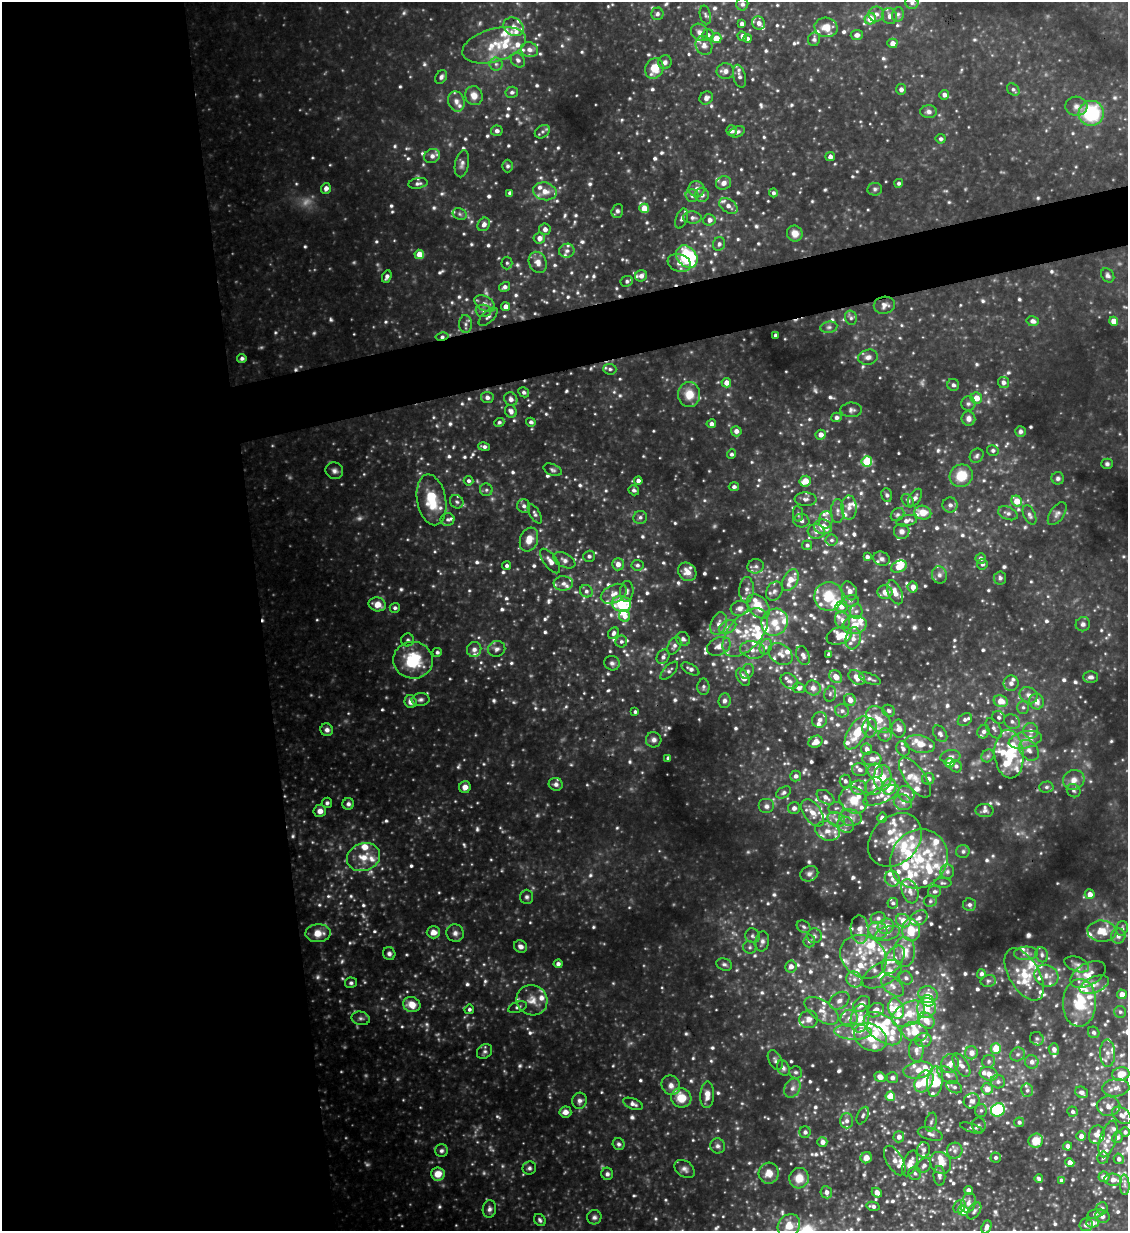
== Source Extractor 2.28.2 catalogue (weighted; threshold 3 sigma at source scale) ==
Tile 9 of 4 x 4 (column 1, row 3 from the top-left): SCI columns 254-1379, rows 1229-2457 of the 4893 x 4914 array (HDU 1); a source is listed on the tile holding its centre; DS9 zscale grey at full resolution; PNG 1130 x 1233 px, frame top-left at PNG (2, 2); each listed source drawn as its Kron ellipse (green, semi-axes under 4 px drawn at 4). Shown black and unused: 27% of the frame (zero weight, under 3 of 4 exposures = <1% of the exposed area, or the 3 px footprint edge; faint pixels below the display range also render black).
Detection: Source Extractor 2.28.2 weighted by HDU 2 'WHT'; one run over the whole footprint, this tile lists its part. Background 0.445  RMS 0.041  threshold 0.184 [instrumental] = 3 sigma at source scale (4.5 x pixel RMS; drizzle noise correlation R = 1.50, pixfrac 1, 0.05/0.05 arcsec/px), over >= 5 px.
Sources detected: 1264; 35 too faint to see at this stretch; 2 inside a brighter object's white glare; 2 cosmic-ray / hot-pixel residue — neither listed nor drawn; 227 inside a brighter listed object's ellipse — not listed separately; of the other 998, all 500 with FLUX_AUTO >= 9.24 (the completeness limit of this list) listed and drawn (498 fainter detections not listed), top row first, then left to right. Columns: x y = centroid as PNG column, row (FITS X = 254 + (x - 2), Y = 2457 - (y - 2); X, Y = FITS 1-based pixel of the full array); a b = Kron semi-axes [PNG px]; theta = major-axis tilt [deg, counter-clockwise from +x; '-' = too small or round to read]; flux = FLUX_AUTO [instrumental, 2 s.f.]
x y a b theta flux
912 3 6 6 - 13
742 4 6 6 - 14
657 14 6 6 - 12
876 14 8 7 - 20
898 14 7 5 75 12
705 15 9 5 -76 9.4
889 16 8 7 - 23
870 19 6 5 - 66
759 23 7 6 - 21
742 24 4 4 - 14
514 27 10 8 -34 27
826 27 11 9 -12 45
699 32 9 8 - 18
708 35 6 5 - 12
857 35 6 5 - 17
742 36 5 4 - 20
716 38 5 5 - 48
748 39 4 4 - 11
814 39 7 6 - 12
892 43 5 5 - 32
494 45 32 16 16 120
704 45 10 8 -69 21
529 50 9 7 -18 22
518 60 8 6 -47 15
665 62 7 6 - 15
496 64 6 6 - 12
654 68 11 9 65 82
725 71 9 8 - 20
739 76 12 6 -76 14
441 77 7 5 60 13
901 89 5 5 - 15
1013 90 7 5 -43 10
512 92 6 5 - 11
944 95 5 4 - 20
474 96 9 8 - 37
706 98 7 6 - 17
456 101 10 8 -72 23
1076 106 11 9 -4 24
929 112 8 6 -3 16
1091 113 13 12 - 290
497 131 6 5 - 14
731 131 5 5 - 18
542 132 8 6 34 12
737 132 8 5 21 13
941 139 5 5 - 10
432 156 8 6 31 19
830 157 5 4 - 20
462 164 14 7 78 19
508 166 6 5 - 9.4
418 183 10 5 9 13
723 183 8 6 21 22
899 183 4 4 - 11
326 188 5 5 - 21
697 189 8 8 - 23
875 189 7 6 - 11
545 191 12 9 -12 40
510 193 4 4 - 14
773 193 4 4 - 9.5
702 195 7 7 - 16
692 196 6 6 - 13
728 206 10 6 -35 27
644 208 5 5 - 74
617 211 7 5 72 12
460 214 7 5 -23 9.9
682 218 10 5 72 14
692 218 9 6 -2 14
709 220 6 6 - 21
484 224 7 5 57 20
545 229 6 6 - 19
795 233 8 7 - 36
539 238 6 5 - 27
719 244 7 6 - 12
567 251 8 7 - 13
419 254 5 4 - 69
687 257 12 9 -51 360
538 262 11 8 -65 32
507 263 6 5 - 9.3
679 263 12 8 -20 29
1108 275 7 6 - 12
641 276 6 5 - 21
387 277 6 4 65 16
627 281 6 5 - 10
504 287 5 4 - 15
485 304 11 7 -32 20
884 305 10 8 11 20
506 307 4 4 - 32
484 311 8 6 -1 12
488 317 12 6 44 15
851 318 7 5 -77 11
1033 321 6 5 - 17
1114 321 4 4 - 36
465 324 9 6 -87 15
829 327 8 5 9 10
775 335 3 3 - 9.8
442 336 6 4 11 11
868 357 10 7 12 20
242 358 4 4 - 13
610 369 6 5 - 10
1003 382 5 5 - 17
726 383 5 5 - 34
953 385 6 6 - 13
524 392 5 5 - 12
689 394 12 11 - 70
487 397 6 5 - 18
976 398 6 5 - 48
511 399 7 6 - 16
968 404 7 7 - 13
851 410 11 7 1 15
511 411 6 5 - 19
836 417 5 4 - 15
968 419 7 7 - 22
499 422 5 4 - 9.5
531 422 5 4 - 11
711 424 5 4 - 17
736 431 5 5 - 24
1020 431 5 5 - 14
821 435 5 5 - 29
484 447 6 4 -11 12
993 450 6 5 - 12
731 454 5 4 - 11
977 456 7 6 - 11
867 461 5 5 - 220
1107 464 5 5 - 9.5
553 470 9 5 -23 11
334 471 9 8 - 17
961 476 12 11 - 100
1058 478 6 6 - 11
468 481 5 4 - 11
638 481 4 4 - 20
805 481 6 5 - 62
734 487 5 4 - 12
486 490 6 6 - 10
634 490 5 5 - 10
887 495 7 5 -71 9.9
915 498 10 6 59 16
806 499 11 7 -3 17
431 500 26 14 -80 140
908 501 7 5 -51 10
1017 501 6 5 - 67
457 502 7 6 - 10
950 505 7 7 - 18
524 506 7 6 - 14
849 508 12 7 -88 26
838 511 12 6 89 17
923 513 8 7 - 61
1008 513 10 6 -22 15
535 514 11 5 -60 12
798 514 7 5 -82 10
897 514 7 6 - 11
1057 514 13 7 55 16
1030 515 10 6 -65 14
640 517 7 6 - 12
447 519 7 6 - 12
826 520 9 7 79 18
801 521 8 7 - 15
907 521 10 5 12 20
823 527 9 7 -14 60
816 531 8 7 - 22
902 531 8 7 - 18
529 540 12 9 70 45
831 540 6 5 - 10
807 545 5 5 - 11
589 556 6 5 - 12
867 557 4 3 - 13
981 558 5 5 - 16
881 559 8 7 - 14
564 560 12 7 -26 20
550 561 14 6 -53 29
618 564 6 6 - 29
982 564 5 5 - 12
637 565 6 5 - 11
507 566 4 4 - 11
756 566 8 7 - 15
899 567 8 5 25 55
687 572 10 8 -48 37
939 575 9 7 -75 17
1000 578 6 6 - 11
790 580 12 7 62 57
563 583 9 7 3 19
913 587 5 5 - 30
747 590 13 7 87 23
586 591 6 6 - 13
627 591 10 6 84 16
774 591 10 7 59 19
849 591 10 7 -63 25
885 592 7 7 - 39
895 592 12 6 -66 37
614 594 14 8 26 35
829 596 14 14 - 110
850 601 8 6 14 11
377 604 9 7 -13 49
622 604 10 8 -11 140
758 606 14 9 -50 78
841 607 6 5 - 21
395 608 5 5 - 11
740 608 9 7 14 22
856 611 7 6 - 15
625 616 6 5 - 22
842 620 9 7 -63 23
775 622 14 12 54 61
719 624 12 7 70 28
1083 624 7 7 - 14
855 625 12 9 11 48
728 627 9 6 27 19
613 633 6 5 - 13
745 633 29 16 48 130
839 636 13 8 20 70
853 638 11 7 80 29
683 639 7 6 - 13
408 640 6 6 - 10
621 641 6 6 - 11
674 646 9 6 60 15
719 646 12 8 25 32
766 647 8 6 70 15
474 649 7 7 - 19
496 649 9 7 20 18
753 650 13 8 -12 33
437 652 5 4 - 10
781 654 13 9 -36 31
829 654 4 4 - 14
803 656 10 6 -67 17
663 657 7 6 - 13
413 660 20 18 -6 200
612 663 8 7 - 13
690 669 10 5 -29 16
669 671 11 5 46 13
747 671 8 6 57 13
743 677 10 5 -57 31
836 677 7 5 -44 35
857 677 9 6 -35 42
1091 677 7 5 1 16
870 679 11 5 -21 13
789 681 9 7 -35 14
1011 683 7 7 - 19
703 687 8 6 90 11
799 688 6 5 - 15
813 688 8 7 - 20
830 694 8 5 74 9.5
1029 695 9 8 - 24
421 699 9 6 3 13
850 700 6 5 - 28
410 701 6 6 - 26
724 701 7 6 - 15
1001 701 7 6 - 56
1037 701 8 7 - 31
1023 707 6 5 - 11
842 711 7 6 - 13
889 711 7 5 -32 12
635 712 4 4 - 9.2
999 717 7 6 - 11
879 719 15 10 -53 65
819 720 8 7 - 17
965 720 8 5 37 13
1012 722 8 7 - 16
870 728 9 7 86 21
899 728 9 7 -80 26
994 728 11 6 -58 17
327 730 6 6 - 17
1031 731 8 7 - 23
983 732 7 6 - 14
857 733 19 9 59 110
940 734 9 6 -57 15
885 735 6 6 - 10
654 740 8 7 - 17
1025 740 17 8 13 44
816 742 7 5 29 32
920 744 15 8 -12 51
867 749 6 5 - 20
903 749 8 6 -60 15
1029 750 11 8 -52 29
1009 754 24 14 -85 170
988 756 7 5 45 10
950 757 10 6 9 17
668 758 4 4 - 10
872 759 9 7 -3 26
950 763 5 5 - 81
956 766 6 6 - 12
859 770 7 6 - 18
875 771 7 7 - 20
796 776 5 5 - 15
883 778 13 9 88 64
915 778 23 10 -54 52
928 779 6 6 - 20
1074 780 11 10 - 38
845 781 6 5 - 12
556 784 7 6 - 16
874 786 9 8 - 26
465 787 6 6 - 27
889 787 8 6 72 96
1046 787 7 5 3 10
859 788 8 7 - 19
1074 791 7 6 - 11
784 792 8 5 29 12
906 794 9 7 -42 29
881 795 19 7 23 41
826 797 10 6 -34 22
853 800 15 12 -40 80
903 802 9 7 -16 23
327 803 5 5 - 9.5
348 804 6 5 - 13
766 806 8 7 - 17
794 808 6 6 - 16
836 808 8 6 6 12
320 811 6 6 - 24
984 811 9 6 -8 13
813 813 15 8 -55 45
851 818 11 8 -9 28
882 818 5 5 - 18
836 819 9 7 -25 21
846 825 8 7 - 20
828 831 12 9 -19 37
895 840 30 23 45 150
963 851 7 6 - 11
363 857 17 13 22 72
919 859 30 27 54 270
947 872 7 7 - 14
809 874 9 7 24 15
892 879 8 7 - 19
942 883 9 5 -1 9.3
910 891 12 8 -71 32
935 891 7 5 21 12
1090 894 5 5 - 30
527 897 7 6 - 11
930 901 6 5 - 9.6
893 903 5 5 - 10
969 905 6 6 - 13
878 918 7 6 - 13
919 918 9 6 33 22
903 921 7 6 - 53
886 926 8 7 - 41
804 927 7 5 -33 10
1122 928 7 6 - 12
860 929 14 9 -87 36
878 930 9 8 - 30
911 930 11 9 -88 110
1102 931 14 10 -4 64
433 932 7 6 - 30
318 933 12 9 3 49
455 933 9 8 - 19
887 933 13 6 18 24
752 936 7 7 - 12
814 936 7 7 - 12
1118 936 7 7 - 17
762 941 10 7 80 16
809 941 6 6 - 12
521 946 7 6 - 20
750 947 7 6 - 9.5
904 952 15 10 88 68
1026 953 12 7 3 20
389 954 6 6 - 13
1042 955 7 6 - 13
863 957 24 20 -36 130
893 960 16 9 57 49
558 964 4 4 - 13
724 964 8 6 -19 11
1077 964 13 7 -20 21
791 966 6 5 - 24
882 974 21 11 28 61
981 974 5 4 - 11
1024 974 29 15 -60 120
1088 974 19 11 28 55
1046 976 12 10 -25 38
906 978 7 6 - 13
854 979 8 7 - 23
988 981 8 6 14 9.4
351 983 6 5 - 9.3
1094 985 15 8 22 32
892 986 13 8 -41 29
928 994 10 8 -18 32
1122 994 5 5 - 33
532 1000 16 15 - 53
839 1001 11 8 34 25
928 1001 6 5 - 91
1079 1003 24 16 88 170
862 1004 9 7 41 39
412 1005 9 7 -21 54
517 1007 10 5 20 11
926 1008 10 9 - 46
469 1009 5 4 - 10
896 1009 10 7 -72 52
876 1010 9 6 29 40
821 1011 19 10 -35 49
1120 1012 6 6 - 10
909 1014 18 11 30 72
361 1018 9 6 -12 13
849 1018 9 8 - 30
860 1018 14 9 80 62
809 1019 9 8 - 25
926 1020 9 7 -43 41
883 1029 22 12 -38 150
853 1032 18 8 -2 53
915 1032 13 9 -13 77
1094 1032 6 5 - 12
871 1037 17 13 -30 89
1037 1039 7 6 - 10
923 1040 8 7 - 17
996 1048 5 5 - 85
1054 1049 6 5 - 18
916 1050 12 7 -89 22
485 1051 8 6 43 12
971 1053 6 6 - 29
1108 1053 14 7 -89 29
1018 1054 7 6 - 13
775 1060 10 6 -62 12
989 1061 7 6 - 10
1032 1062 7 6 - 19
950 1063 10 8 65 28
961 1065 13 6 -59 26
783 1068 8 6 -65 11
918 1070 15 8 10 38
796 1072 6 6 - 9.5
989 1074 9 6 -17 39
1121 1074 8 6 12 61
948 1075 11 6 -37 22
880 1077 5 5 - 36
892 1078 6 5 - 15
924 1081 12 8 58 67
935 1081 15 8 83 160
998 1082 7 6 - 15
671 1085 10 9 - 28
954 1087 8 5 -26 12
792 1088 10 7 63 20
1116 1088 13 8 6 33
987 1089 6 5 - 42
1027 1090 7 6 - 12
1082 1092 7 5 -30 19
707 1095 13 7 87 41
890 1096 5 4 - 77
681 1098 10 9 - 86
580 1101 8 7 - 16
972 1101 8 7 - 18
633 1104 10 5 -21 17
1108 1106 12 10 -2 31
981 1110 6 6 - 9.8
998 1110 7 6 - 270
565 1112 6 5 - 25
1072 1112 5 5 - 12
863 1115 9 5 65 11
1122 1115 11 7 -36 26
847 1121 7 6 - 19
931 1122 9 5 75 11
1019 1122 5 5 - 11
979 1125 7 6 - 13
971 1128 12 4 -19 11
805 1132 6 6 - 12
1125 1132 5 5 - 12
930 1134 13 6 -16 17
1097 1135 9 7 72 29
1081 1136 5 5 - 28
899 1137 5 5 - 26
1118 1137 6 5 - 11
1108 1139 19 8 73 40
1036 1141 7 7 - 61
822 1142 5 5 - 26
619 1144 6 6 - 10
718 1146 8 7 - 14
1068 1146 4 4 - 20
924 1150 8 6 80 17
441 1151 6 6 - 12
955 1151 8 8 - 16
996 1157 5 5 - 9.9
866 1158 6 5 - 32
1103 1158 6 5 - 9.9
1119 1159 5 5 - 14
895 1160 16 8 -60 30
910 1163 13 6 70 40
941 1163 11 10 - 44
1070 1163 5 4 - 30
924 1166 8 6 48 15
529 1168 7 6 - 12
685 1169 11 8 -37 18
769 1173 10 10 - 43
915 1173 6 6 - 10
438 1174 7 7 - 59
607 1174 6 6 - 12
939 1176 10 6 -86 15
1104 1177 5 5 - 24
799 1178 10 9 - 53
1039 1179 4 4 - 11
1061 1180 4 4 - 14
1113 1180 8 6 -7 32
1125 1185 10 5 -88 15
969 1190 4 4 - 20
826 1192 6 5 - 20
877 1193 5 4 - 33
968 1203 10 7 71 24
873 1206 6 4 -14 14
960 1206 7 5 55 15
1102 1208 6 5 - 11
489 1209 9 6 82 16
963 1211 5 5 - 82
974 1211 9 5 55 12
1095 1214 8 4 15 11
1102 1216 7 6 - 13
594 1217 7 7 - 12
540 1220 7 5 -51 9.4
1092 1223 6 5 - 31
1086 1225 6 6 - 13
789 1226 12 10 53 66
986 1227 7 4 67 19
Overlapping masked pixels (flux is a lower limit): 3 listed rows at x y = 514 27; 442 336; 919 859
Isophote crosses this tile's border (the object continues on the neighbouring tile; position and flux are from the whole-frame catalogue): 4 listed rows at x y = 912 3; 1122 1115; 1113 1180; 789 1226